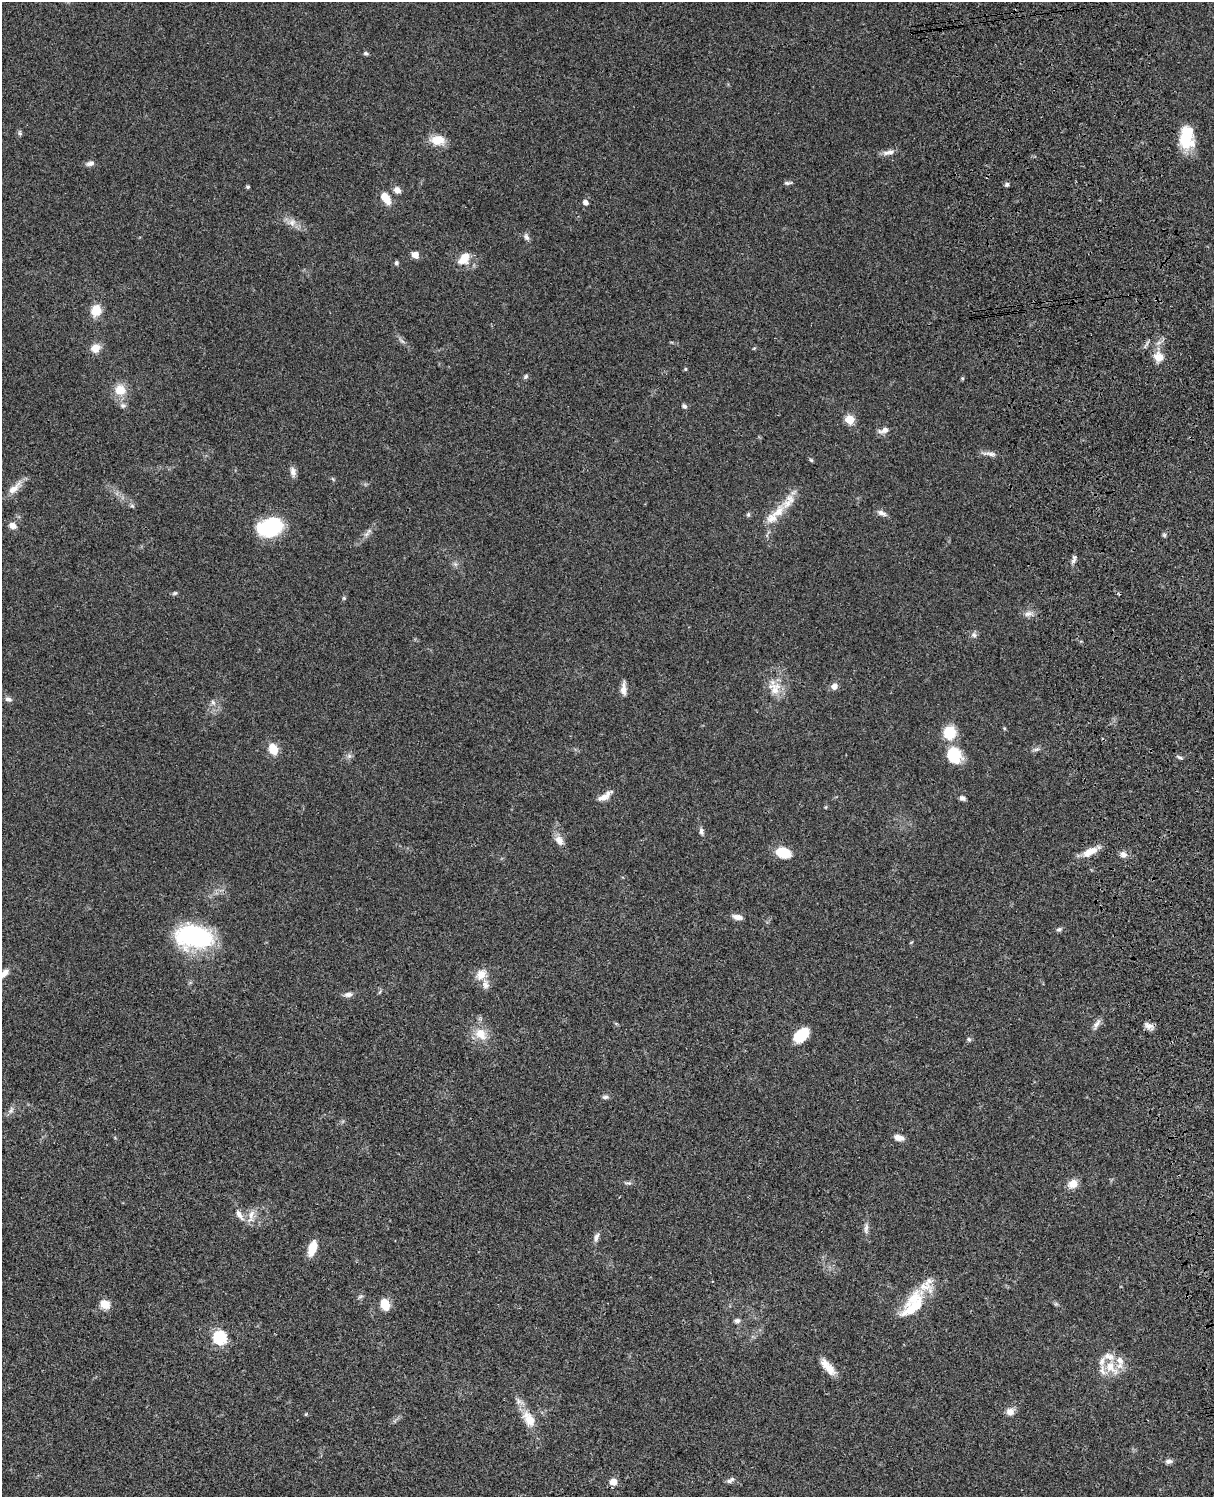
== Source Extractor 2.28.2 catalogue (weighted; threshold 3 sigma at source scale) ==
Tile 6 of 4 x 3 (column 2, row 2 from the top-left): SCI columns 1333-2544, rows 1773-3267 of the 5087 x 4926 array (HDU 1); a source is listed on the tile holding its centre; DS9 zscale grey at full resolution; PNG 1216 x 1499 px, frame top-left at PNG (2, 2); no overlay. Shown black and unused: <1% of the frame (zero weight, under 3 of 4 exposures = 6% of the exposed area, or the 3 px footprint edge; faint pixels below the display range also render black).
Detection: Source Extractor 2.28.2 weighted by HDU 2 'WHT'; one run over the whole footprint, this tile lists its part. Background 0.0768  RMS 0.0058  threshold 0.0259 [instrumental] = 3 sigma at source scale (4.5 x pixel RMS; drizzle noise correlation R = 1.50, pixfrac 1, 0.05/0.05 arcsec/px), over >= 5 px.
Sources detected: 113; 1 inside a brighter object's white glare — not listed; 9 inside a brighter listed object's ellipse — not listed separately; the other 103 listed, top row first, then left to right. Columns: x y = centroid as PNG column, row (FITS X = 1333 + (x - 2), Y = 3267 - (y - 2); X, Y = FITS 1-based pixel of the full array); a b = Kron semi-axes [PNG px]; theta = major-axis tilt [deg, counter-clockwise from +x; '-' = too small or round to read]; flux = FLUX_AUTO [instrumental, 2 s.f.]
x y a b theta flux
366 53 7 5 -3 0.96
20 133 7 4 -89 0.96
1185 138 24 15 -72 19
438 140 18 12 -4 9
888 152 17 6 11 3.1
90 163 10 6 15 2.2
788 183 11 4 7 1.2
1007 184 6 5 - 1.2
248 187 4 3 - 1
397 190 7 6 - 3.7
386 198 13 8 -56 8
586 202 5 5 - 3.1
292 222 11 9 83 3.5
526 237 10 6 -69 1.9
415 255 7 6 - 4.1
464 259 17 12 52 7.8
396 263 6 5 - 1.1
96 311 11 10 - 9.8
402 341 9 3 -32 1.2
1159 342 7 4 19 1.4
96 348 10 9 - 6
1159 357 14 12 -27 6.3
685 369 4 4 - 0.71
525 377 6 5 - 1.2
962 378 5 4 - 0.69
120 390 12 11 - 9.4
123 405 7 7 - 1.6
684 406 7 5 -39 1.4
850 419 5 5 - 24
884 430 15 7 16 3.1
990 454 21 5 -7 3
811 460 6 4 -44 0.74
293 472 13 7 -77 2.9
333 479 6 4 -46 0.72
14 488 23 9 44 6.1
132 506 6 5 - 0.95
778 512 24 13 51 11
882 513 13 6 -22 2.3
748 514 7 5 71 0.91
13 526 9 7 -24 3.6
271 527 26 16 19 43
366 534 10 5 50 2.1
1164 535 6 4 71 0.88
1073 561 9 4 52 1.6
455 564 7 4 -71 1.1
175 593 7 5 26 0.92
344 598 5 5 - 0.76
1028 614 13 7 15 2.9
974 635 8 7 - 1.8
834 686 8 7 - 2.9
624 689 16 6 88 3.7
775 689 21 12 60 9.2
8 699 9 6 -10 1.6
213 702 7 5 -46 1.5
949 733 14 13 - 15
273 749 10 7 -70 11
1036 749 11 4 5 1.4
954 755 17 14 -73 19
349 756 7 5 45 1.4
1180 757 9 4 -23 1.1
604 796 20 7 33 4.8
962 798 6 5 - 1.9
701 831 10 6 -84 1.9
559 840 14 10 -57 4.4
783 852 16 11 -16 12
1090 852 20 9 27 7.5
1123 854 10 7 -35 2.4
737 917 13 6 -11 3.4
1059 929 7 6 - 1.2
194 936 38 24 -8 64
3 974 20 8 32 5.7
481 974 15 12 44 6.3
348 994 10 6 7 2.5
1097 1023 15 6 57 2.7
1148 1026 13 8 -28 3
480 1034 18 13 -47 9.3
801 1035 15 9 44 20
969 1039 7 5 -24 1
605 1097 8 5 -3 1.4
11 1110 10 6 74 1.9
899 1138 12 7 -11 3.6
628 1183 10 4 0 1.2
1073 1184 11 9 35 5.7
239 1215 16 7 -57 4
251 1215 17 8 81 4.5
866 1228 15 5 81 2.5
596 1237 13 6 73 2.2
312 1248 17 8 71 8.2
360 1296 8 3 19 0.9
105 1304 10 9 - 7.1
385 1304 12 8 -75 9
913 1304 43 20 55 25
1056 1304 7 4 -18 0.91
737 1321 8 7 - 1.7
219 1338 6 6 - 72
828 1367 23 8 -49 7.3
1111 1368 25 13 -49 11
1010 1411 10 9 - 3.7
306 1414 5 4 - 0.56
529 1419 21 12 -59 10
1168 1461 9 6 7 1.9
732 1479 7 6 - 1.3
613 1482 5 5 - 7.8
Isophote crosses this tile's border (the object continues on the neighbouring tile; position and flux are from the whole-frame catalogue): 1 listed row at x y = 3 974